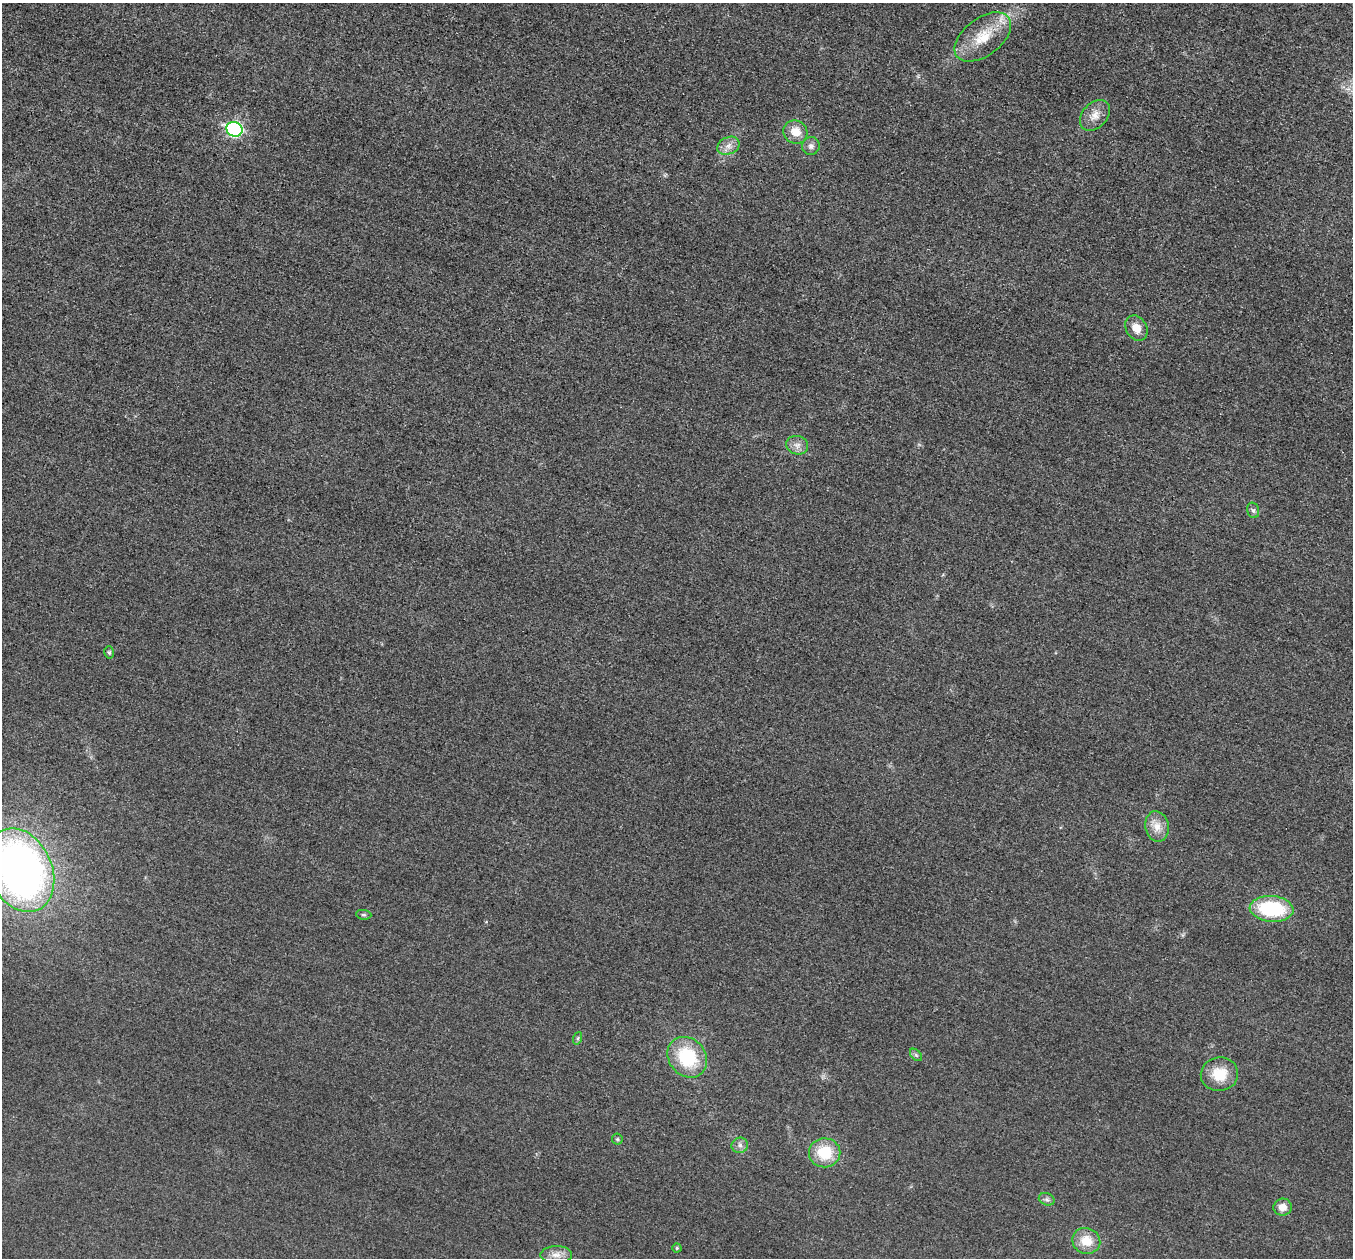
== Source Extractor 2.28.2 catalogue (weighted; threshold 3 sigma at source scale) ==
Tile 10 of 4 x 4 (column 2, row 3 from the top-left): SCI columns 1385-2735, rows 1455-2710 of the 5458 x 5502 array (HDU 1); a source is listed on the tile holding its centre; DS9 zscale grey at full resolution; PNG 1355 x 1260 px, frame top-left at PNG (2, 3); each listed source drawn as its Kron ellipse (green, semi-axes under 4 px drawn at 4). Nothing masked; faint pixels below the display range render black.
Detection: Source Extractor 2.28.2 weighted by HDU 2 'WHT'; one run over the whole footprint, this tile lists its part. Background 0.0195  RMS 0.0052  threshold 0.0233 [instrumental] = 3 sigma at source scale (4.5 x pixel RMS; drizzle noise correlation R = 1.50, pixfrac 1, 0.05/0.05 arcsec/px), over >= 5 px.
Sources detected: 26; all 26 listed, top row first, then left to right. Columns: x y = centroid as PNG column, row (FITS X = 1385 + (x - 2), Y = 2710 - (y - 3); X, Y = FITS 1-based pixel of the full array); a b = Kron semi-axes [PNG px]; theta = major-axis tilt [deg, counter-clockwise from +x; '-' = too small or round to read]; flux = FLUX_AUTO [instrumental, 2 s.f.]
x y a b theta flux
983 37 32 18 37 18
1095 115 18 12 47 5.7
234 129 8 7 - 85
795 132 12 11 - 7.2
728 146 11 8 22 3.6
811 146 9 8 - 2.1
1136 328 13 10 -60 5.8
797 445 11 9 -13 3.3
1253 510 8 6 -75 1.3
109 652 6 5 - 0.83
1157 826 15 11 -80 6
20 870 44 31 -66 280
1272 909 22 13 -5 39
364 915 8 5 -6 0.95
578 1038 6 4 71 0.82
916 1055 7 4 -45 1.1
687 1057 22 18 -50 30
1219 1074 19 17 8 13
617 1139 5 5 - 0.79
740 1145 8 7 - 2.1
825 1153 16 14 1 17
1047 1199 8 6 -21 1.4
1283 1207 9 8 - 5.1
1086 1241 14 12 -22 9.6
677 1248 4 4 - 0.77
556 1255 16 8 1 4.3
Isophote crosses this tile's border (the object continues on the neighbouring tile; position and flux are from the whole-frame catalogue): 1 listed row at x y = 20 870